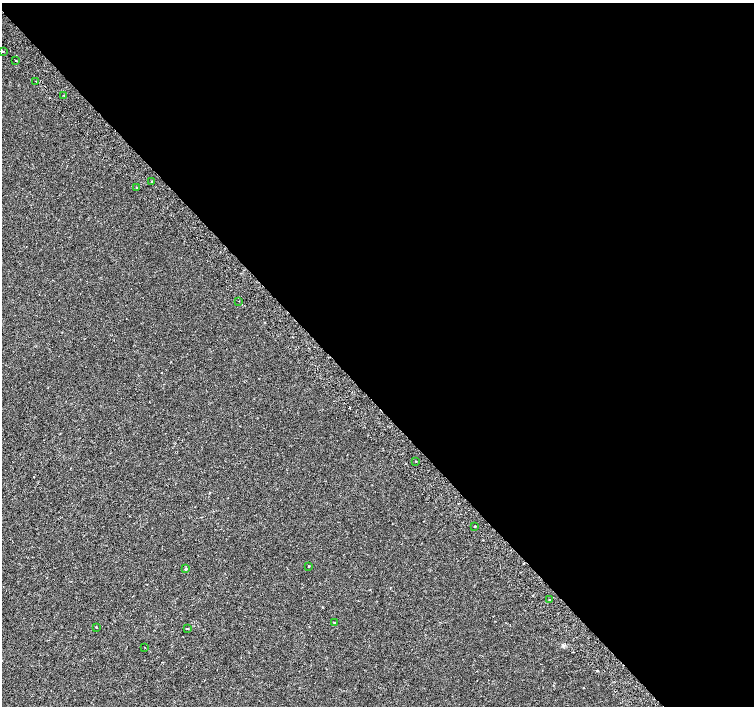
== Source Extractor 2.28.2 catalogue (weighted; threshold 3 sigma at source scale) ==
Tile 8 of 4 x 4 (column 4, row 2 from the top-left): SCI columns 4569-6072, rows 3067-4473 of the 6117 x 6075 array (HDU 1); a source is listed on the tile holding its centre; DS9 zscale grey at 2 x 2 block average (1 PNG px = mean of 2 x 2 image px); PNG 756 x 708 px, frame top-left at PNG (2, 3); each listed source drawn as its Kron ellipse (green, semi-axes under 4 px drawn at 4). Shown black and unused: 57% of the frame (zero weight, under 2 of 3 exposures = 3% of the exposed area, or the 3 px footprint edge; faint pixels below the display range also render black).
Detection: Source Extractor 2.28.2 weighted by HDU 2 'WHT'; one run over the whole footprint, this tile lists its part. Background 1.89e-04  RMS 0.0041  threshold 0.0183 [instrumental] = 3 sigma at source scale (4.5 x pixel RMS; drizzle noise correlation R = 1.50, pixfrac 1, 0.0396/0.0396 arcsec/px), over >= 5 px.
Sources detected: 19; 3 cosmic-ray / hot-pixel residue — neither listed nor drawn; the other 16 listed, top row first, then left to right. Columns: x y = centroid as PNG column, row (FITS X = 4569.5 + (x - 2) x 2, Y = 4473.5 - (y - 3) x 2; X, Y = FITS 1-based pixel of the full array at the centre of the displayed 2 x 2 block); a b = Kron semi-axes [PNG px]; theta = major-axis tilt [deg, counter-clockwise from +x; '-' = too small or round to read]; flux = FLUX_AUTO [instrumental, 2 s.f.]
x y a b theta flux
3 51 2 2 - 2.1
16 60 2 2 - 1.3
36 82 2 2 - 2.8
64 95 2 2 - 0.54
152 182 2 2 - 1.8
136 188 2 2 - 0.52
239 301 2 2 - 0.48
416 461 2 2 - 1.7
475 526 2 2 - 1.3
309 566 2 2 - 0.5
186 569 4 3 - 1.1
549 600 2 2 - 0.71
334 623 3 3 - 0.7
96 627 2 2 - 2.5
187 629 2 2 - 1.1
145 647 2 2 - 1.2
Diffuse or blended objects may show on this block-average render without a row.